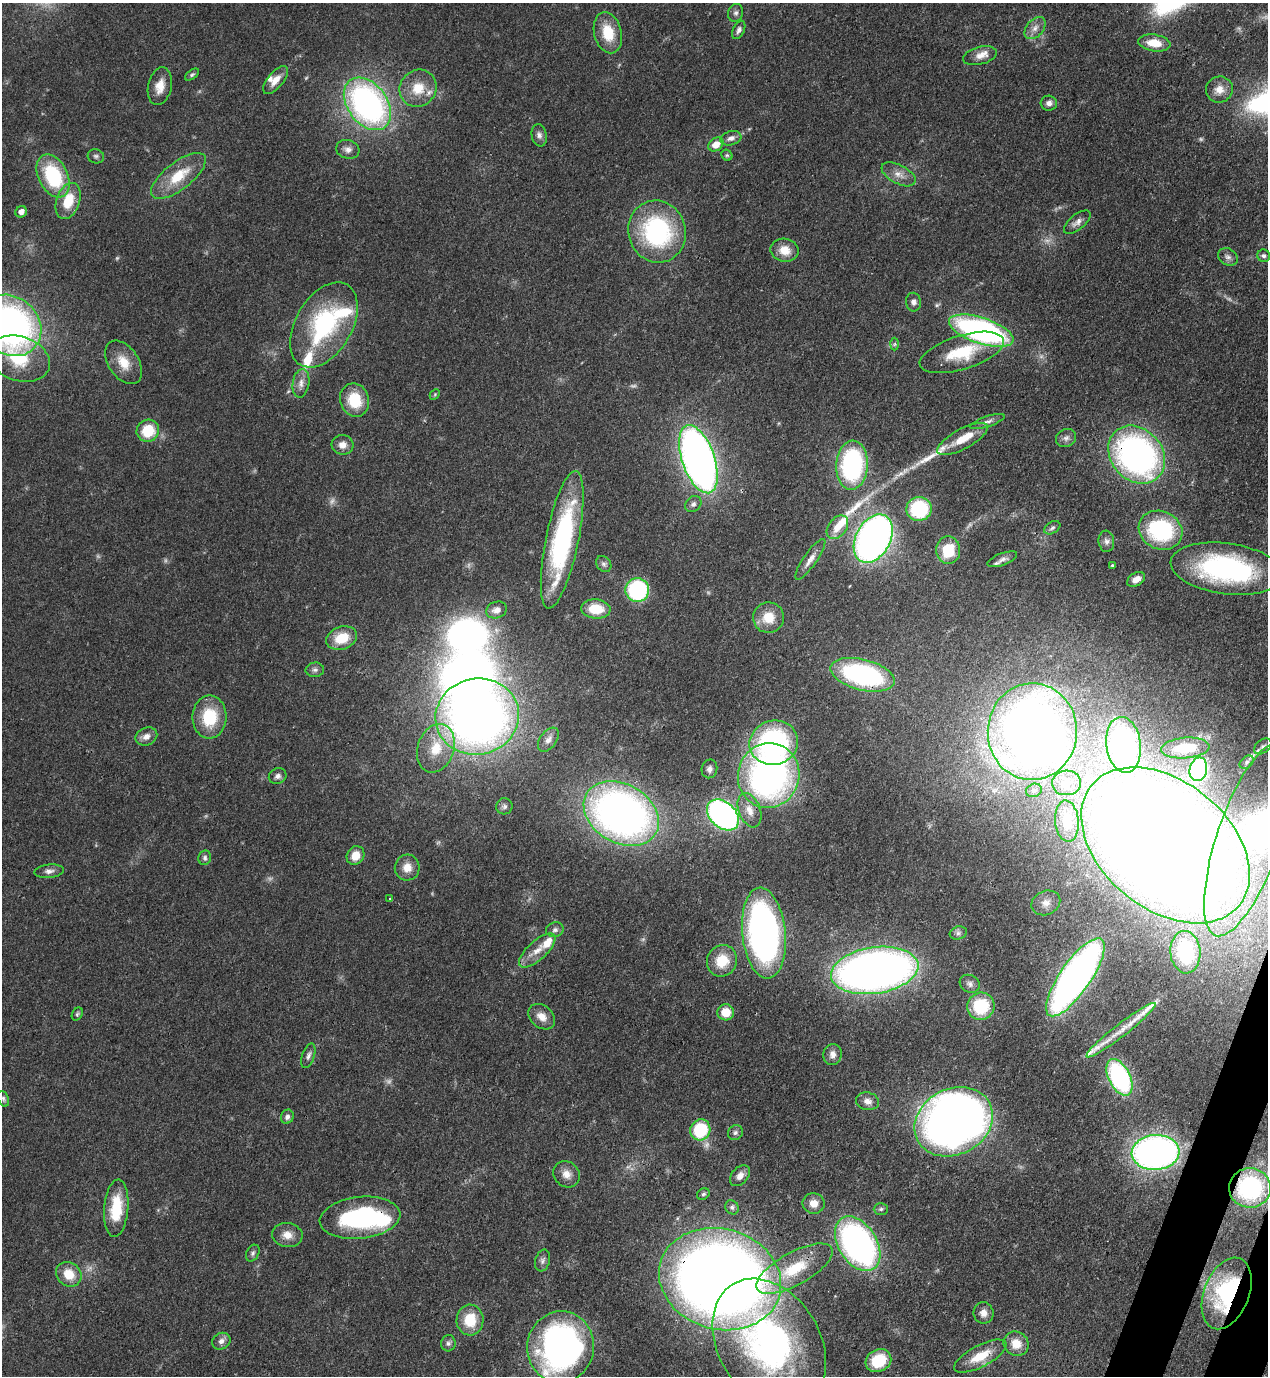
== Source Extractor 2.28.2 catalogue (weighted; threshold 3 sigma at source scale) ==
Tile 6 of 4 x 4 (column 2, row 2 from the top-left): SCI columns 1619-2884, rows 2791-4164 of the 5638 x 5579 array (HDU 1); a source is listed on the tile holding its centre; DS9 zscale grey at full resolution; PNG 1270 x 1378 px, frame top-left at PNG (2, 3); each listed source drawn as its Kron ellipse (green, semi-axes under 4 px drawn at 4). Shown black and unused: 2% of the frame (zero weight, under 3 of 4 exposures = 7% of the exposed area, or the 3 px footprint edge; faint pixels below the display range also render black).
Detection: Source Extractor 2.28.2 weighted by HDU 2 'WHT'; one run over the whole footprint, this tile lists its part. Background 0.0515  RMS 0.0033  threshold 0.015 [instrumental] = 3 sigma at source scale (4.5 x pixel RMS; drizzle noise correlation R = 1.50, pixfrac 1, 0.05/0.05 arcsec/px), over >= 5 px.
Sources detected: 183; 13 too faint to see at this stretch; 7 inside a brighter object's white glare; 4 long thin detections or spike segments (spike, bleed or trail) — neither listed nor drawn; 9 inside a brighter listed object's ellipse — not listed separately; the other 150 listed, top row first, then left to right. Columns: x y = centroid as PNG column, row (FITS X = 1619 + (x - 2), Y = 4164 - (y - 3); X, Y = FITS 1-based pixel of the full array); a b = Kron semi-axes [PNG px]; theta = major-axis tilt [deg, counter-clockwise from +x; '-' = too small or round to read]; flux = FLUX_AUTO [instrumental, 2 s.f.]
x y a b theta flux
736 13 9 7 73 1.1
1035 28 13 8 49 2.5
739 30 10 5 65 1.3
608 33 21 13 -76 10
1154 43 16 8 -8 6.8
980 56 17 9 14 3.2
192 75 8 4 37 0.64
276 80 17 7 50 3.8
160 86 19 11 78 4.5
418 88 19 18 - 8.6
1219 90 13 13 - 3.7
1049 103 8 7 - 1.5
367 104 29 20 -53 110
539 135 11 7 -81 1.5
731 138 11 7 17 1.9
716 144 8 6 35 4.3
348 149 12 9 -17 2
727 155 6 5 - 0.56
96 156 8 7 - 0.91
899 174 18 9 -28 3.3
53 176 23 14 -64 27
178 176 33 13 38 12
68 201 19 11 71 9.2
21 212 6 5 - 2.3
1077 222 16 7 39 2
657 232 31 28 -72 48
785 250 14 11 -11 5
1264 256 6 6 - 1.1
1228 257 10 8 -31 1.5
913 302 9 7 -81 1.4
10 325 33 28 -41 160
324 325 46 28 60 43
981 331 33 13 -18 99
895 344 6 4 88 0.54
962 352 44 17 17 16
19 359 32 22 -18 16
123 362 24 15 -56 6.6
301 383 14 8 81 2.4
435 394 6 4 47 0.42
355 400 17 14 -71 11
987 421 18 5 19 1.5
148 431 11 11 - 11
1066 438 10 9 - 1.5
963 439 28 10 28 8.3
342 445 11 10 - 2.6
1137 455 31 25 -48 120
698 459 35 16 -71 250
852 465 24 16 86 53
693 504 9 7 45 1.2
919 509 12 12 - 27
837 527 13 9 52 4.3
1052 528 9 5 32 0.94
1161 530 22 19 -25 32
873 539 26 17 62 180
562 540 70 16 78 59
1106 541 10 8 -83 1.4
948 550 13 12 - 12
810 559 24 6 55 3.1
1002 559 15 6 21 1.6
604 564 9 7 -50 1.1
1113 566 4 3 - 0.71
1227 569 56 25 -8 63
1136 579 10 6 31 2.9
637 590 12 12 - 38
596 609 15 9 -5 9.4
496 610 10 8 19 2.3
768 618 15 15 - 7
342 638 16 11 19 8.8
315 670 9 7 4 1.2
863 675 33 15 -14 62
477 716 42 38 12 280
209 717 21 17 90 15
1032 732 48 44 89 410
146 736 11 8 23 2.4
548 740 14 8 54 2
774 743 24 22 18 63
1123 745 28 17 -83 89
1263 746 10 6 38 1.2
436 748 25 18 71 12
1185 748 24 10 4 8.8
1247 762 8 5 42 0.8
709 769 9 7 78 1.5
1198 769 12 8 78 46
769 775 32 30 75 130
278 776 9 7 24 1.3
1066 783 14 12 4 4.4
1034 790 8 6 25 1
504 806 8 8 - 1.1
749 810 18 10 -69 4.2
621 814 40 29 -30 190
723 815 18 12 -42 100
1067 821 21 12 -84 4.5
1249 839 102 31 71 59
1165 845 95 64 -39 1000
356 855 9 8 - 5
205 858 7 6 - 0.95
407 868 13 12 - 3.9
49 871 15 6 6 1.7
390 899 4 3 - 0.48
1046 903 15 12 24 3.4
555 930 9 7 16 1.2
764 933 45 21 -84 140
958 933 9 6 16 1.1
537 951 23 9 42 4.9
1185 952 21 15 -85 20
722 961 16 15 - 8.9
875 970 44 23 8 260
1075 977 46 15 55 220
970 984 10 8 -30 1.6
981 1006 14 13 - 18
726 1012 8 8 - 6.4
77 1014 7 5 60 0.61
542 1017 15 11 -39 3.6
1121 1030 44 6 38 6.6
833 1054 10 9 - 1.9
308 1056 13 6 71 1.3
1119 1077 19 11 -63 53
3 1099 8 5 -69 0.74
867 1101 11 9 -12 1.9
287 1117 7 6 - 1.3
954 1122 41 33 28 280
700 1130 10 10 - 19
735 1132 8 7 - 1
1156 1152 24 17 4 160
566 1174 14 12 -44 3.2
740 1176 12 8 48 2.2
1250 1188 21 19 -1 42
703 1194 6 5 - 0.71
814 1203 11 10 - 3.3
732 1207 7 6 - 0.91
116 1208 29 12 85 13
881 1209 7 6 - 0.76
360 1218 40 21 6 45
287 1235 15 12 -7 3.7
858 1244 30 19 -58 120
253 1253 9 6 63 0.99
543 1260 11 7 73 1.3
795 1269 42 16 29 15
69 1274 13 11 -41 6.6
720 1279 62 50 -16 550
1227 1293 37 22 68 42
983 1313 11 10 - 2.5
470 1320 15 13 88 10
221 1341 9 8 - 1.8
448 1343 8 7 - 1
769 1344 70 51 -58 110
1016 1344 13 12 - 5.2
561 1347 36 33 80 130
980 1356 29 10 28 8.8
878 1361 13 11 28 14
Overlapping masked pixels (flux is a lower limit): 8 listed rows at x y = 962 352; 1137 455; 1165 845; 764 933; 1250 1188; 360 1218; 720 1279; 1227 1293
Isophote crosses this tile's border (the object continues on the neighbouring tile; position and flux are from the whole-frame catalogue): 3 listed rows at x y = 10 325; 1249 839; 1165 845